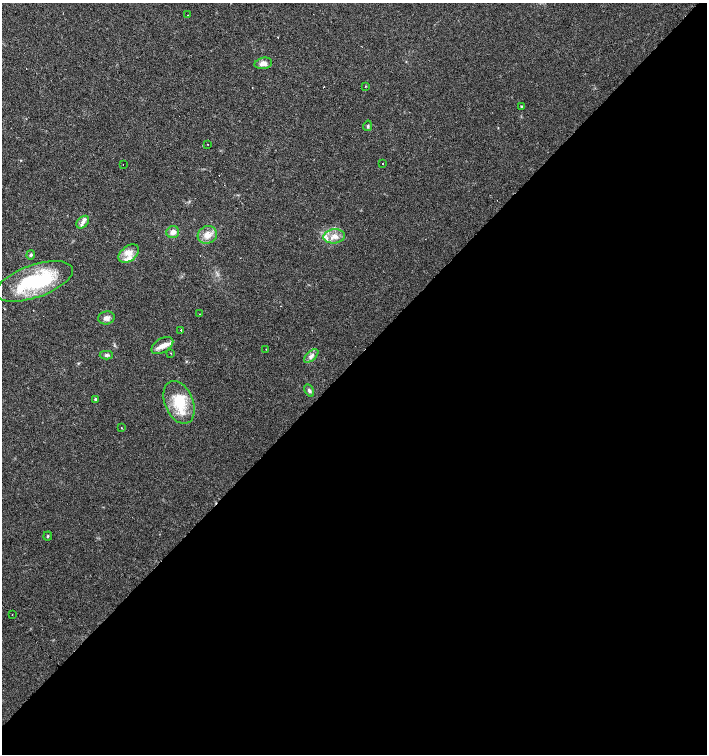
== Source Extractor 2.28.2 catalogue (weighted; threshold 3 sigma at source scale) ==
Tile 15 of 4 x 4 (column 3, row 4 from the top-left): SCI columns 3037-4445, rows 1-1504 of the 6005 x 6018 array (HDU 1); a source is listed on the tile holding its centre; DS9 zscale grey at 2 x 2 block average (1 PNG px = mean of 2 x 2 image px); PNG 709 x 756 px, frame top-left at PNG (2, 3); each listed source drawn as its Kron ellipse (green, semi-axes under 4 px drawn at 4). Shown black and unused: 52% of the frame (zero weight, under 3 of 4 exposures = <1% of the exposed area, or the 3 px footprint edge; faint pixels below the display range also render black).
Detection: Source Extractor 2.28.2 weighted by HDU 2 'WHT'; one run over the whole footprint, this tile lists its part. Background 0.0164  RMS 0.0027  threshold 0.0124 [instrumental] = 3 sigma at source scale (4.5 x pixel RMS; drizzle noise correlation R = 1.50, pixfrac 1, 0.0396/0.0396 arcsec/px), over >= 5 px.
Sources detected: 36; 4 cosmic-ray / hot-pixel residue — neither listed nor drawn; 3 inside a brighter listed object's ellipse — not listed separately; the other 29 listed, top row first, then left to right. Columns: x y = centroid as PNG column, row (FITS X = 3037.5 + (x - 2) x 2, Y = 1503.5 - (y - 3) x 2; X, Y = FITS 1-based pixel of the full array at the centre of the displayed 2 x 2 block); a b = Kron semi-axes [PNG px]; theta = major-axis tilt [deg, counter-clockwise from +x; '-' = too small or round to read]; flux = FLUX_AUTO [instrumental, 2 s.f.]
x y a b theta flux
187 15 2 2 - 0.38
263 63 9 5 12 4
365 86 2 2 - 0.73
521 106 2 2 - 0.51
368 126 5 2 - 0.7
208 144 2 2 - 0.25
382 164 2 2 - 0.95
123 165 2 2 - 0.77
83 222 7 5 44 2.4
173 232 6 6 - 3.4
207 235 10 8 28 5.4
334 236 11 7 8 5.4
129 253 12 7 37 5.7
31 255 5 3 - 0.86
34 281 41 16 19 53
199 314 2 2 - 4.2
106 318 8 6 9 2.8
180 330 2 2 - 1.1
162 345 12 7 32 5.1
266 349 2 2 - 0.65
171 353 2 2 - 0.52
106 355 7 4 2 1.3
311 356 9 4 44 2.4
309 390 6 4 -63 1.6
95 399 3 3 - 0.84
179 402 22 14 -67 21
121 427 2 2 - 1.3
48 536 5 2 - 0.56
12 615 2 2 - 0.25
Diffuse or blended objects may show on this block-average render without a row.